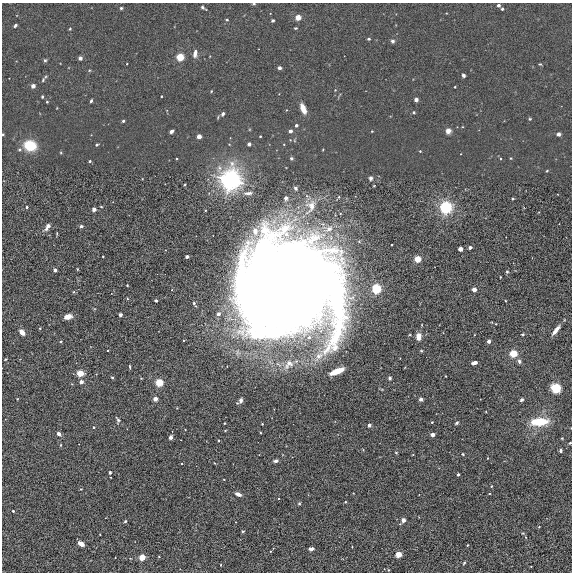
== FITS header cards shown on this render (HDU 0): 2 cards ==
NAXIS1  =                  570
NAXIS2  =                  570

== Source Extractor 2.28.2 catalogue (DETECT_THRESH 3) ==
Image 570 x 570 px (HDU 0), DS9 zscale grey, 1 PNG px = 1 image px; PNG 574 x 574 px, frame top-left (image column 1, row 570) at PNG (2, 3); no overlay
Background -8.68e-04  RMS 0.02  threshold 0.0586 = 3 sigma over >= 5 px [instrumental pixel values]
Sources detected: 140; all 140 listed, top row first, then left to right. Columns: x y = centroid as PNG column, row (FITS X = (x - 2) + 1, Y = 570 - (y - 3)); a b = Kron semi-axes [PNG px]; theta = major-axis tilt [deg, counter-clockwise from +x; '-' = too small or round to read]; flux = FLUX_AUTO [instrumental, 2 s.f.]
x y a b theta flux
254 4 4 3 - 1.2
498 5 3 3 - 4.4
202 7 5 4 - 2.1
121 8 4 4 - 1.5
502 9 3 3 - 2.1
298 17 4 3 - 32
227 20 4 2 - 1
273 20 3 3 - 1.9
15 25 4 2 - 2
295 28 3 3 - 1.1
70 29 4 3 - 0.95
369 39 3 2 - 1.3
393 41 5 4 - 2.3
195 53 8 4 78 5.5
180 57 4 4 - 97
80 58 4 4 - 2.9
45 60 5 4 - 1.5
540 64 4 4 - 1.1
279 68 3 3 - 3.9
463 75 4 3 - 2.4
43 80 5 3 - 1.2
33 86 3 3 - 12
161 96 2 2 - 1
42 97 4 3 - 1.2
416 100 3 3 - 8.9
91 101 3 3 - 1.9
47 102 3 2 - 1.3
303 108 9 5 -68 12
414 112 4 3 - 1.4
223 114 5 4 - 2.7
530 119 4 3 - 1.1
123 121 3 3 - 2.9
296 125 3 3 - 3.9
171 131 4 3 - 4.6
290 131 3 3 - 7.7
448 131 6 5 - 6.1
3 134 3 3 - 1.1
558 134 4 4 - 4
199 136 3 3 - 17
260 136 2 2 - 1.1
249 144 3 3 - 5.5
30 145 12 10 -15 32
97 145 3 3 - 2.3
420 151 3 3 - 1.1
291 158 4 3 - 1.8
176 159 3 2 - 1.4
90 161 3 3 - 2
547 171 4 3 - 1
371 178 4 4 - 3.7
231 180 9 9 - 380
295 188 5 5 - 2.8
248 193 12 5 3 5.4
339 197 4 3 - 0.99
286 198 3 3 - 10
513 199 4 3 - 1.3
311 206 24 15 66 28
27 207 3 3 - 1.6
446 207 5 5 - 190
94 209 4 4 - 3.2
48 225 5 4 - 3.4
81 226 4 4 - 2.1
46 228 6 5 - 3.3
329 229 15 8 25 13
255 231 12 8 -85 12
470 247 3 3 - 8.6
460 249 4 4 - 5.4
103 256 2 2 - 0.97
187 257 3 3 - 7.8
417 259 4 3 - 65
55 270 3 3 - 6.8
507 272 4 4 - 1.3
331 286 6 5 - 47
288 288 85 80 -10 3400
376 289 4 4 - 250
474 289 3 3 - 22
156 301 3 3 - 3.8
194 303 7 4 -64 2.7
218 314 5 5 - 4.6
120 315 3 3 - 3.8
68 317 7 5 15 9.1
40 328 3 2 - 0.88
556 330 12 4 52 8
22 332 6 4 -47 7.2
523 334 3 3 - 1.6
418 336 7 5 86 7.5
309 337 6 6 - 5.5
61 341 3 3 - 1.3
489 341 3 3 - 11
513 353 4 4 - 100
519 361 5 4 - 3.4
474 363 5 3 - 5.5
289 364 17 11 45 15
130 367 4 2 - 1.1
337 371 10 4 22 34
80 373 4 3 - 67
112 377 4 3 - 1.2
390 378 4 4 - 2.2
81 382 3 3 - 9.5
159 382 4 4 - 100
556 388 8 7 - 23
155 399 3 3 - 20
421 399 4 3 - 3.4
522 400 3 3 - 5.2
240 401 7 4 45 4.1
118 419 9 4 -57 2.5
432 422 3 3 - 0.99
539 422 10 5 4 62
456 423 5 3 - 1.6
262 424 3 2 - 1.2
369 425 3 3 - 8.4
93 427 3 3 - 1.7
59 434 5 4 - 4.4
432 435 4 3 - 5.5
170 437 3 3 - 9.8
570 443 3 2 - 1
560 451 4 3 - 4.5
396 452 4 3 - 1.2
463 454 3 3 - 1.1
275 461 4 3 - 3.3
110 472 3 3 - 1.7
458 474 3 3 - 4
491 486 3 3 - 1
238 494 5 3 - 8.4
345 502 3 3 - 1.3
299 503 4 4 - 1.4
13 511 3 3 - 2.1
403 520 4 3 - 16
125 521 4 3 - 1.4
539 527 3 3 - 0.89
243 531 5 3 - 1.2
526 537 4 3 - 0.9
81 544 5 4 - 8.9
467 545 2 2 - 1.2
311 549 5 3 - 3.8
398 555 4 3 - 48
142 557 4 3 - 54
464 563 5 4 - 1.5
221 565 3 2 - 1
531 566 3 2 - 0.85
388 570 4 2 - 0.99
At the frame edge (FLAGS 8, measured only in part): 3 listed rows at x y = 254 4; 3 134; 570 443